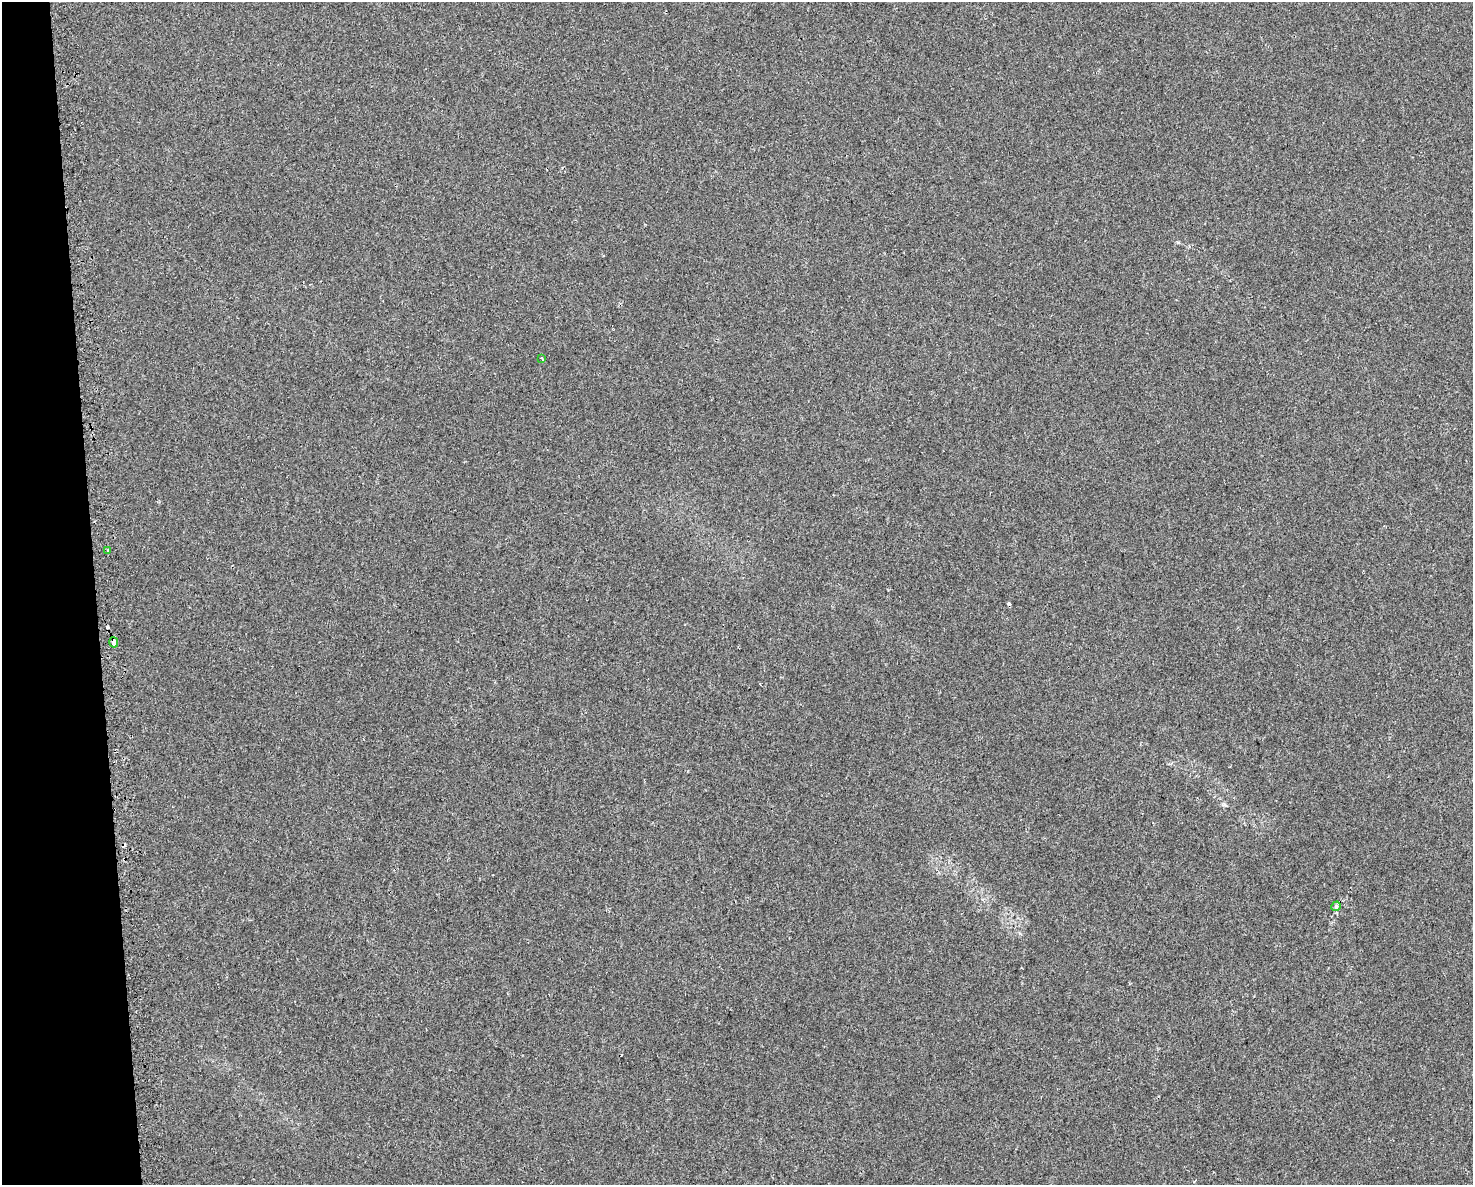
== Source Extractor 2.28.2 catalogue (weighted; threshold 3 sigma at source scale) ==
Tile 4 of 3 x 4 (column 1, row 2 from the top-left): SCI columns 94-1564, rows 2406-3588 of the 4556 x 4811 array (HDU 1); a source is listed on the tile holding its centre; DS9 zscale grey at full resolution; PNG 1475 x 1187 px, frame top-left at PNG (2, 2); each listed source drawn as its Kron ellipse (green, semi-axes under 4 px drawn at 4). Shown black and unused: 6% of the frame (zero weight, under 2 of 3 exposures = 3% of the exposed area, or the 3 px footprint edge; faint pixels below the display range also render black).
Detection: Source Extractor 2.28.2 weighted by HDU 2 'WHT'; one run over the whole footprint, this tile lists its part. Background 0.0393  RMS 0.0057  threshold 0.0257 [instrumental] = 3 sigma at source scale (4.5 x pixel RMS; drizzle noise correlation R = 1.50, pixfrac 1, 0.0396/0.0396 arcsec/px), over >= 5 px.
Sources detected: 7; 3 cosmic-ray / hot-pixel residue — neither listed nor drawn; the other 4 listed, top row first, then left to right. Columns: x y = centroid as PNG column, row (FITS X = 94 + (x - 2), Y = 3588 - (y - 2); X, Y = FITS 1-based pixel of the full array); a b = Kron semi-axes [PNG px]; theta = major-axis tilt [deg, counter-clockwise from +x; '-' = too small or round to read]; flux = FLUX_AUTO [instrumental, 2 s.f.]
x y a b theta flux
542 358 3 3 - 2.9
108 550 3 2 - 0.88
114 642 5 3 - 16
1336 906 5 4 - 3
Overlapping masked pixels (flux is a lower limit): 1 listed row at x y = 114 642